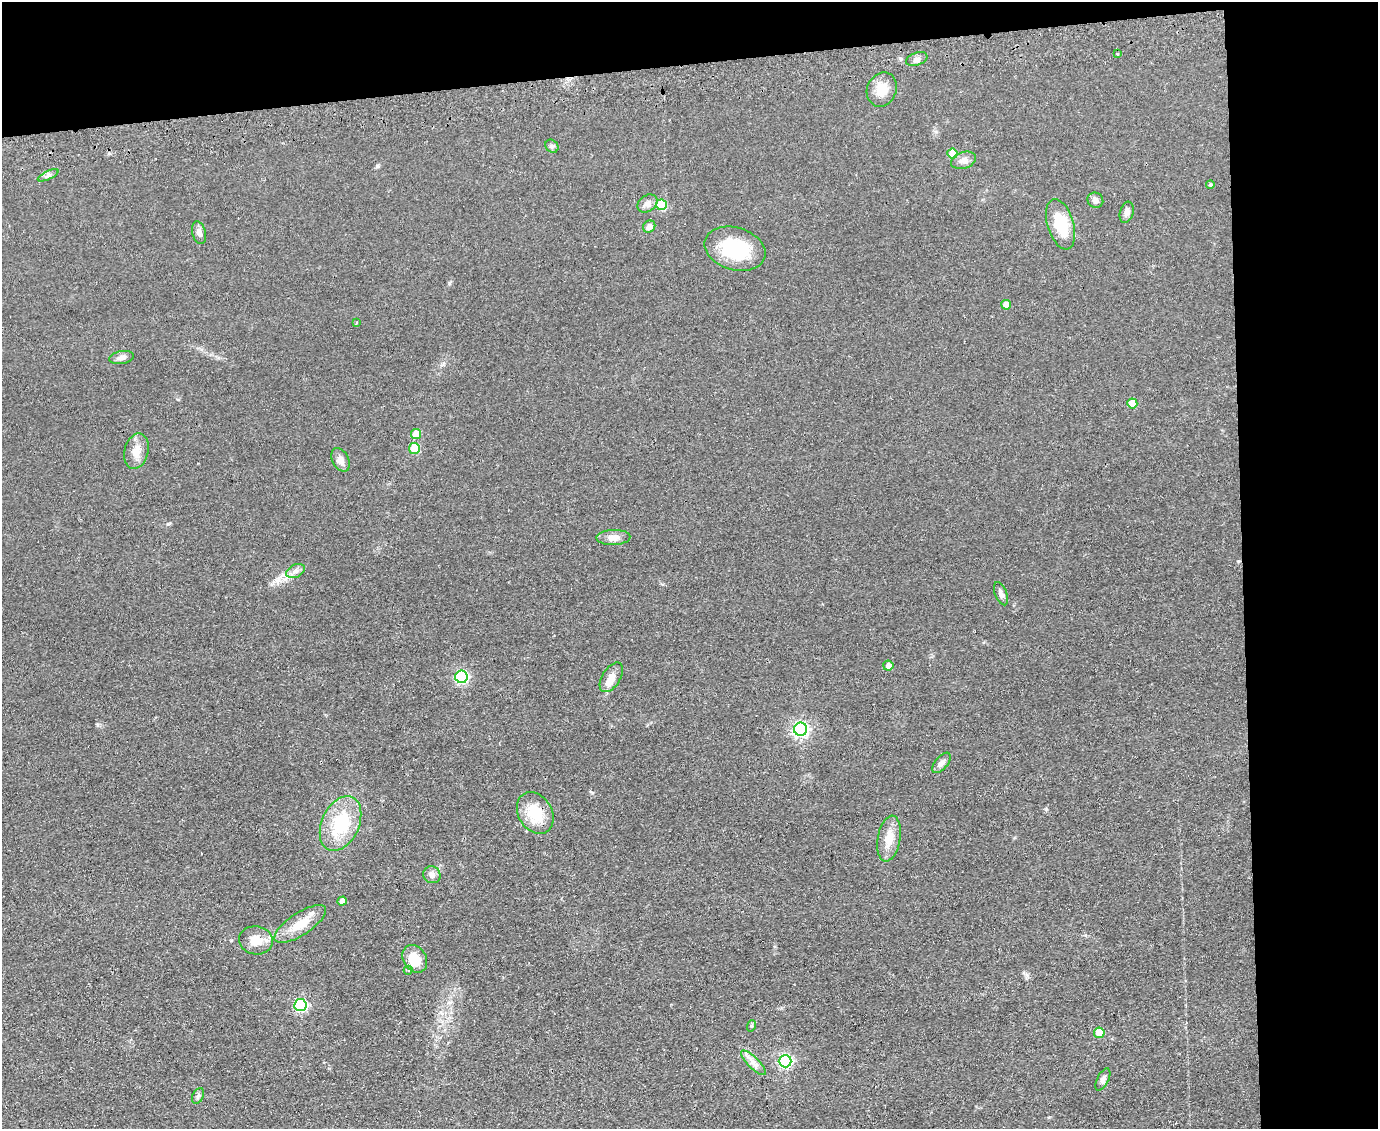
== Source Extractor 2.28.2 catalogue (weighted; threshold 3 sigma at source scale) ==
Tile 3 of 3 x 4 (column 3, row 1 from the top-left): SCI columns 3176-4551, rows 3424-4550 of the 4674 x 6921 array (HDU 1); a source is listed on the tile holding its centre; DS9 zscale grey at full resolution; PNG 1380 x 1131 px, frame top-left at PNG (2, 2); each listed source drawn as its Kron ellipse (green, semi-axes under 4 px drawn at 4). Shown black and unused: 15% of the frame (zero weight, under 2 of 3 exposures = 3% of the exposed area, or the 3 px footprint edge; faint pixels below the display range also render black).
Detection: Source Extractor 2.28.2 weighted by HDU 2 'WHT'; one run over the whole footprint, this tile lists its part. Background 0.0634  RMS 0.0089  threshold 0.0401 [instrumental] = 3 sigma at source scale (4.5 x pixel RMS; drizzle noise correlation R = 1.50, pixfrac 1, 0.05/0.05 arcsec/px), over >= 5 px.
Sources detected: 49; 1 inside a brighter object's white glare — neither listed nor drawn; the other 48 listed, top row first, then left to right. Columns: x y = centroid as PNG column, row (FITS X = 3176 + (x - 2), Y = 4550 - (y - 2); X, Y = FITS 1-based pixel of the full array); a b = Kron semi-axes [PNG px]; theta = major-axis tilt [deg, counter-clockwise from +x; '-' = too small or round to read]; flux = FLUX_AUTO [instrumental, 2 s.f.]
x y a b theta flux
1117 54 3 3 - 1.5
917 59 11 6 21 3.2
882 89 17 14 67 14
552 146 7 6 - 2
952 153 5 5 - 20
964 160 13 8 18 5.2
48 175 11 4 25 2.3
1210 185 4 4 - 1.3
1095 200 8 7 - 3.1
647 203 11 8 34 5.2
661 205 5 5 - 39
1127 212 11 6 73 3.9
1061 224 26 13 -73 29
649 227 6 5 - 4.6
199 233 11 6 -74 4
735 249 31 21 -17 52
1006 305 5 4 - 8.5
356 323 3 3 - 1.5
122 357 12 6 10 4.2
1132 403 5 5 - 18
416 434 5 5 - 15
414 448 5 5 - 30
136 451 18 12 77 9.6
341 460 13 8 -62 5.2
613 537 17 7 1 6.7
295 571 10 6 26 3.7
1001 594 12 6 -69 3.7
888 666 5 5 - 4.9
461 677 6 6 - 130
611 677 16 9 58 9.2
801 729 6 6 - 240
941 763 12 6 51 3.8
535 813 22 16 -58 26
341 823 29 18 65 45
889 839 23 11 80 13
432 875 9 8 - 4.4
342 901 5 4 - 4
300 924 30 11 33 17
256 940 17 14 -9 14
415 959 14 11 -57 18
408 970 4 4 - 1.2
300 1005 6 6 - 120
751 1026 6 3 71 0.97
1099 1033 5 5 - 18
785 1061 6 6 - 150
753 1063 16 5 -45 5.4
1103 1079 12 5 64 3.2
198 1096 8 5 65 2.1
Unlisted compact peaks at least as high as the median listed source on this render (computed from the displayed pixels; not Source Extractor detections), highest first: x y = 377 166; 168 524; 1046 809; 449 283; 97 725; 592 793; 1027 975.